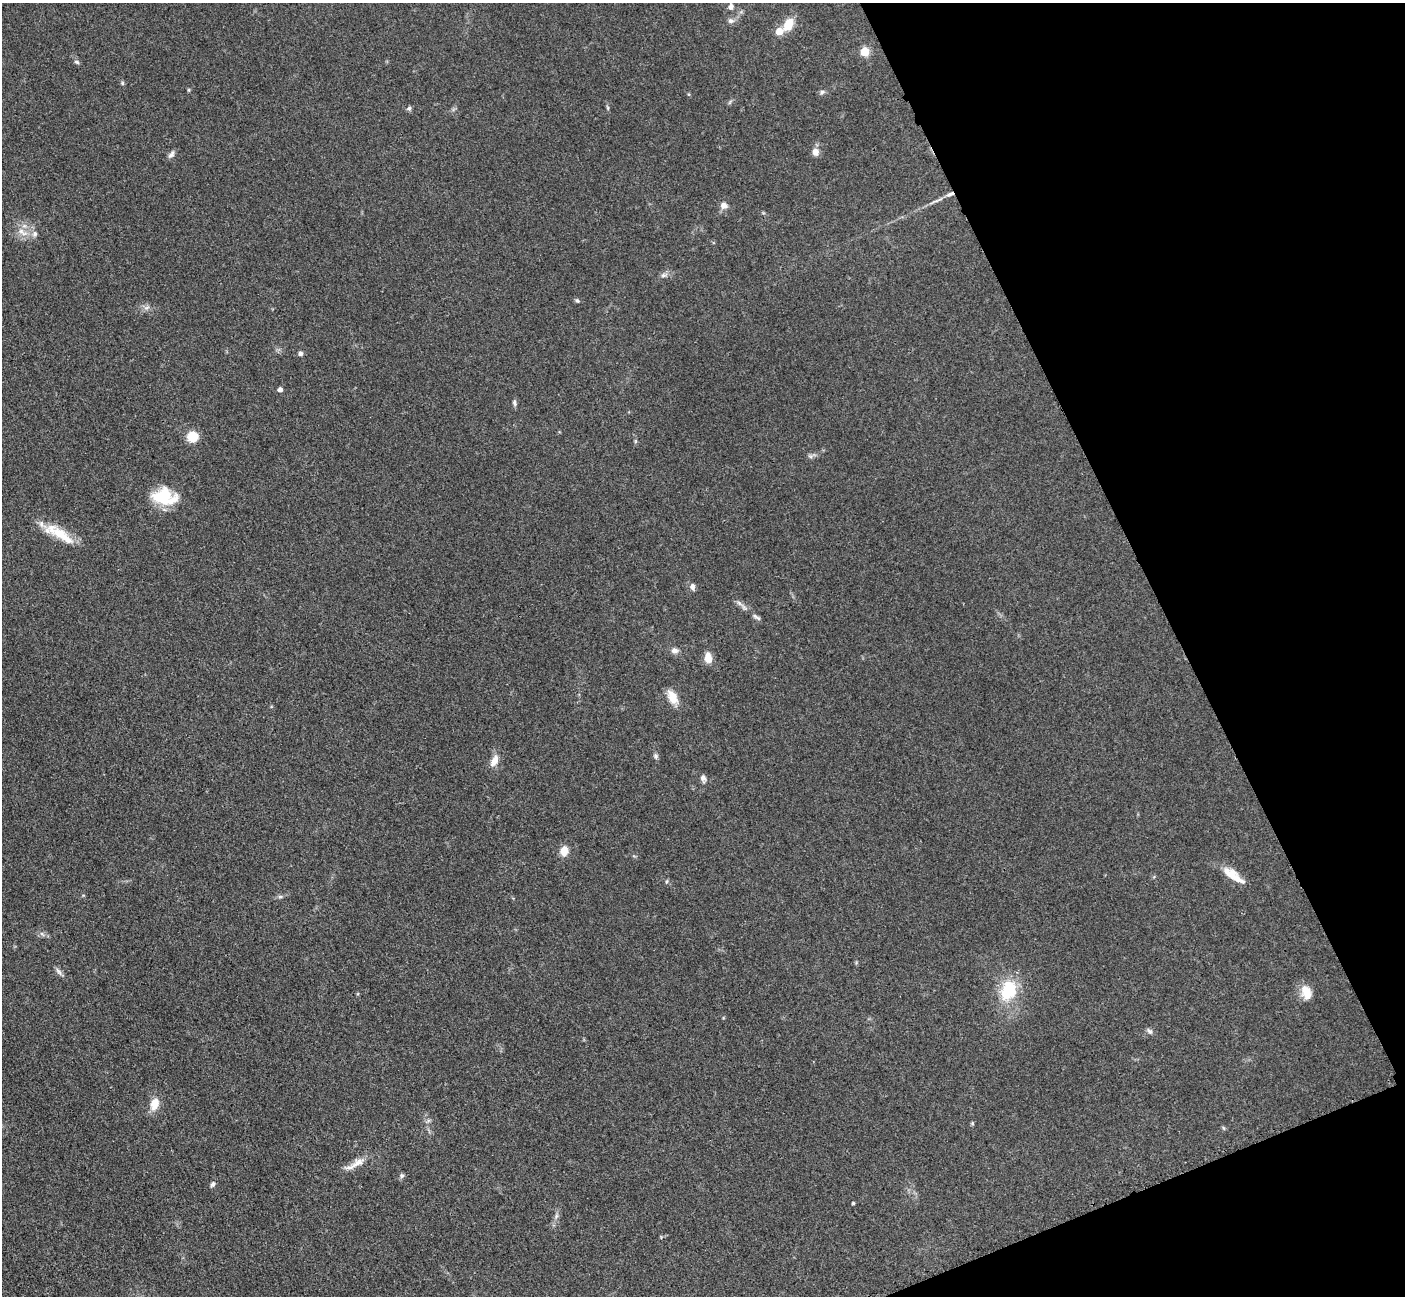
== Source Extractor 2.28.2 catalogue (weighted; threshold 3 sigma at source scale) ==
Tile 12 of 4 x 4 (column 4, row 3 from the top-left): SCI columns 4228-5630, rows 1593-2886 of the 5647 x 5638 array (HDU 1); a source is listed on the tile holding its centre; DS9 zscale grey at full resolution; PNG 1407 x 1298 px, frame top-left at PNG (2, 3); no overlay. Shown black and unused: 19% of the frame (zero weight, under 3 of 4 exposures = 2% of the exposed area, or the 3 px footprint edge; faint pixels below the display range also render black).
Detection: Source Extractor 2.28.2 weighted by HDU 2 'WHT'; one run over the whole footprint, this tile lists its part. Background 0.0833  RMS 0.0058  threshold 0.026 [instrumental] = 3 sigma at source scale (4.5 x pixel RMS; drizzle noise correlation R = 1.50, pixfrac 1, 0.05/0.05 arcsec/px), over >= 5 px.
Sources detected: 60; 6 inside a brighter listed object's ellipse — not listed separately; the other 54 listed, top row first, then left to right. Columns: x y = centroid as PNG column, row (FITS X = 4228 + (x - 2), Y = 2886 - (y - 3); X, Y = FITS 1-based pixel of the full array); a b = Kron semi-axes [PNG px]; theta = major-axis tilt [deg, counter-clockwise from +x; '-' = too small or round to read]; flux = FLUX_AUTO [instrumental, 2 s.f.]
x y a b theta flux
731 6 13 6 -87 2.6
731 21 8 7 - 2.2
788 24 16 10 62 9.4
779 31 6 5 - 9.8
865 52 5 5 - 20
77 62 7 5 -17 1.1
122 83 5 5 - 0.89
189 90 6 3 -71 0.6
822 92 8 5 42 1.3
409 108 6 5 - 1.3
608 108 6 4 -72 0.79
815 152 9 8 - 4
171 154 12 6 52 2
950 194 13 5 22 2.9
724 205 8 8 - 3.3
22 232 18 7 -33 5.2
664 275 11 6 15 2.1
577 300 6 5 - 1.1
147 308 9 4 19 1.4
300 353 6 5 - 1.6
280 389 5 4 - 2.4
514 403 10 5 -82 1.5
193 437 9 9 - 14
635 441 6 4 -73 0.82
810 456 7 5 -43 1.2
162 497 27 20 12 22
59 533 24 16 -19 12
693 587 8 6 -85 2.4
744 607 13 6 -46 2.5
756 617 12 5 -31 1.7
674 650 9 8 - 2.8
708 658 11 7 -81 6.5
672 697 18 10 -63 8.3
656 756 8 6 -80 1.4
494 760 15 8 66 5.5
703 778 9 6 -76 2.2
564 851 9 7 82 7
1230 873 21 11 -22 9.1
666 882 7 3 71 0.7
280 897 7 4 0 1.1
42 934 8 4 -37 1.3
59 972 14 5 -50 2.1
1009 990 25 18 68 28
1306 992 17 11 -71 8.3
1149 1031 9 5 -44 1.7
155 1104 14 9 74 8.3
428 1121 7 4 19 1.1
972 1123 5 4 - 0.78
1223 1128 6 4 -87 0.74
358 1163 25 9 26 7.3
402 1175 7 5 27 1.5
213 1184 6 5 - 1.6
853 1203 3 3 - 0.84
556 1216 8 4 54 1.3
Overlapping masked pixels (flux is a lower limit): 1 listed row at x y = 950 194
Isophote crosses this tile's border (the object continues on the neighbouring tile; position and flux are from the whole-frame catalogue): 1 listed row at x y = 731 6